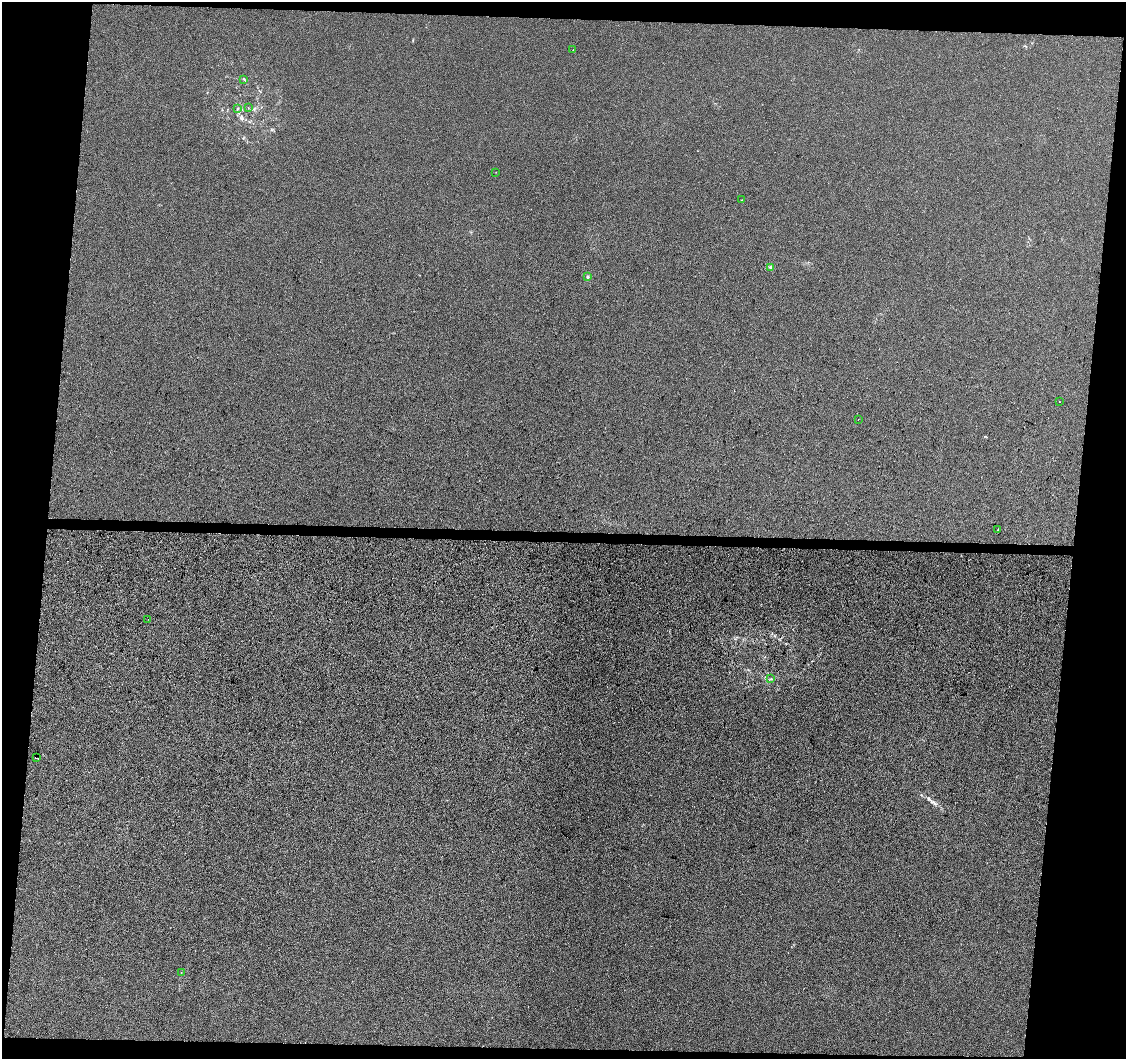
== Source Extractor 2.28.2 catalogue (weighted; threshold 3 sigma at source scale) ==
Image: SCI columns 12-4505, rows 286-4513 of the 4505 x 4741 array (HDU 1 of 3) = the unmasked area's bounding box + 8 px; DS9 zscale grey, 4 x 4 block average (1 PNG px = mean of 4 x 4 image px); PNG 1128 x 1061 px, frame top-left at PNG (2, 2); each listed source drawn as its Kron ellipse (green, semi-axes under 4 px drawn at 4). Shown black and unused: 12% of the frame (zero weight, under 3 of 4 exposures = <1% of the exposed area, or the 3 px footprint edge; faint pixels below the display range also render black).
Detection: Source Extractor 2.28.2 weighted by HDU 2 'WHT'. Background -0.00111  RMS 0.0033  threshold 0.0148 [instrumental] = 3 sigma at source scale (4.5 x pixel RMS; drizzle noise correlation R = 1.50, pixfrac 1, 0.0396/0.0396 arcsec/px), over >= 5 px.
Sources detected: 16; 1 coinciding with a brighter row at this scale — not listed separately; the other 15 listed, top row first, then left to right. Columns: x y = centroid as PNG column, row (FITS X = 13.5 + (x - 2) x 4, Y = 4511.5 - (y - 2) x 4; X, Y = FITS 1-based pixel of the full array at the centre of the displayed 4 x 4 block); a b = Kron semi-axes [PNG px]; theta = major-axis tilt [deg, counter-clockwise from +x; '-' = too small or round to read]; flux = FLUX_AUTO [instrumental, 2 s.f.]
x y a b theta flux
573 50 2 2 - 0.58
244 79 3 2 - 1.3
248 108 2 2 - 0.42
237 109 2 2 - 0.91
496 172 2 2 - 1
742 200 2 2 - 0.34
770 267 2 2 - 12
588 277 2 2 - 4.7
1059 402 2 2 - 1.1
858 419 2 2 - 1.1
998 529 2 2 - 1
148 619 2 2 - 1.7
771 679 2 2 - 1.3
36 758 2 2 - 70
181 972 2 2 - 0.42
Diffuse or blended objects may show on this block-average render without a row.